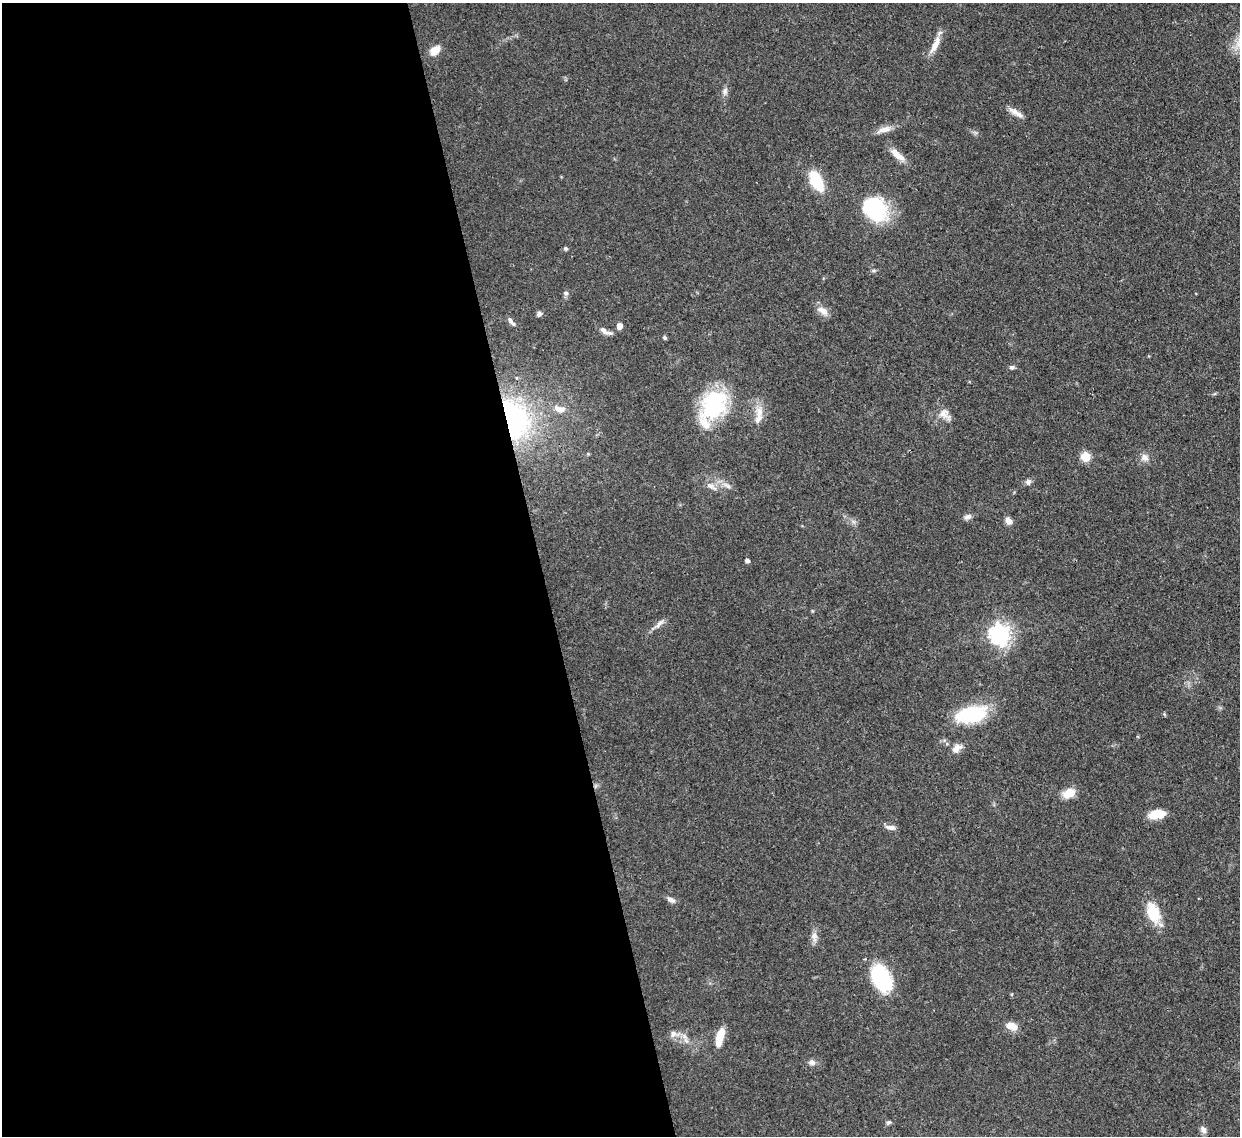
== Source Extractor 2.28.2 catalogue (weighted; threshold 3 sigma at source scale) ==
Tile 9 of 4 x 4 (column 1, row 3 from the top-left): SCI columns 77-1314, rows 1353-2486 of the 5102 x 5088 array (HDU 1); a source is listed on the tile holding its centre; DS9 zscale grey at full resolution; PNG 1242 x 1138 px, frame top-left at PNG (2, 3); no overlay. Shown black and unused: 44% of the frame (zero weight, under 3 of 4 exposures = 9% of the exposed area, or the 3 px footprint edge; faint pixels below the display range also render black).
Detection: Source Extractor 2.28.2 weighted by HDU 2 'WHT'; one run over the whole footprint, this tile lists its part. Background 0.115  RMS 0.0049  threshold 0.022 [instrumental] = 3 sigma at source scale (4.5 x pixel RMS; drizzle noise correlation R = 1.50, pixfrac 1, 0.05/0.05 arcsec/px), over >= 5 px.
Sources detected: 52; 1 inside a brighter object's white glare — not listed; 3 inside a brighter listed object's ellipse — not listed separately; the other 48 listed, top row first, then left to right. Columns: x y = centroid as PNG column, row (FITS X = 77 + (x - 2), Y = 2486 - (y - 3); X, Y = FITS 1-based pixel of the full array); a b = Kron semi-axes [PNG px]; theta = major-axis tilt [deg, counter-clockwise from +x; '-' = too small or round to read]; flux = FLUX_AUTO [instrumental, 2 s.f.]
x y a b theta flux
935 45 26 7 63 5.7
435 50 11 7 33 7.1
725 91 10 7 -87 1.9
1016 113 23 6 -32 3.5
884 129 19 8 15 4
897 155 24 8 -40 5.3
816 181 27 12 -61 17
875 209 30 23 -51 35
566 249 5 5 - 0.77
566 293 7 6 - 1.3
823 311 16 8 -33 4
539 314 6 6 - 1.4
510 320 11 6 -72 1.5
619 326 5 4 - 5.5
603 330 12 7 -39 2.7
664 338 5 5 - 0.7
1012 367 7 5 11 1.1
714 404 36 28 58 42
559 409 17 9 -11 4.8
759 412 17 9 -85 5.4
944 413 14 13 - 4.3
514 419 51 32 -71 82
1085 457 5 5 - 23
1145 457 11 8 -51 2.8
1028 482 7 7 - 1.6
727 485 16 5 -31 2.4
712 487 18 6 -27 2.8
968 517 10 6 15 1.9
1008 521 8 6 -51 3.4
747 561 5 4 - 1.6
660 623 17 5 48 2.4
1000 634 8 7 - 300
971 714 38 18 11 27
956 748 13 8 35 3.7
1069 793 13 9 28 7.8
1155 815 15 10 13 7.9
890 827 14 6 -9 2.4
671 900 11 6 -21 2
1153 913 27 14 -72 13
814 936 10 9 - 2.6
881 978 27 17 -63 39
1011 1026 13 8 -20 5.4
673 1034 9 7 75 2.2
684 1036 9 6 -54 2.3
720 1037 22 7 75 9.1
812 1063 10 7 -13 1.9
889 1122 7 5 2 0.87
1203 1130 10 7 -59 2
Overlapping masked pixels (flux is a lower limit): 1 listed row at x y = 514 419